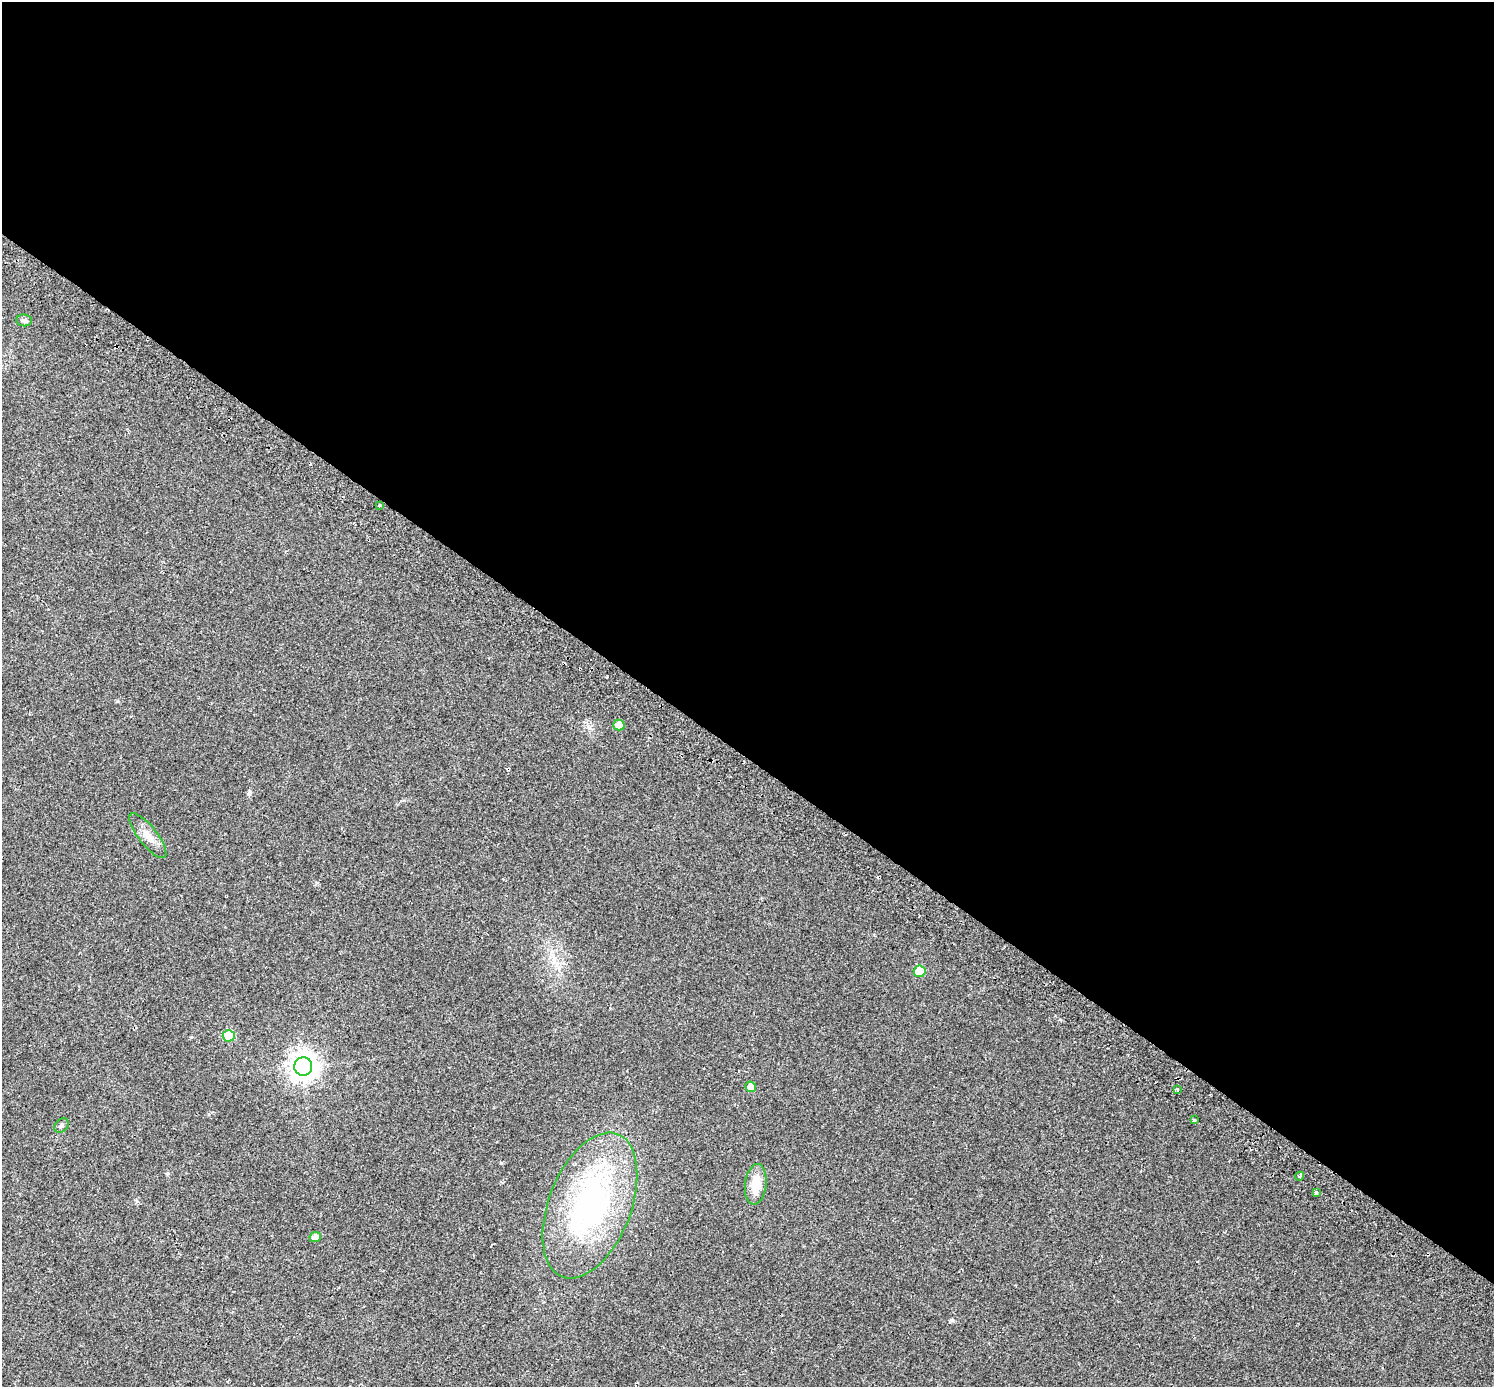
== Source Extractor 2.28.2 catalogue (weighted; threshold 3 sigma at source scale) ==
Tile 3 of 4 x 4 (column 3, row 1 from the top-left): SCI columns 3046-4537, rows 4420-5804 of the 6097 x 6135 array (HDU 1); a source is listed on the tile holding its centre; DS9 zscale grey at full resolution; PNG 1496 x 1389 px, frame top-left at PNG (2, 2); each listed source drawn as its Kron ellipse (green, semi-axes under 4 px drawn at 4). Shown black and unused: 55% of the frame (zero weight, under 2 of 3 exposures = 4% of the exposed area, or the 3 px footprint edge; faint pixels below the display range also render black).
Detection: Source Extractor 2.28.2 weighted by HDU 2 'WHT'; one run over the whole footprint, this tile lists its part. Background 0.0241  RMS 0.01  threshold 0.0453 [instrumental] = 3 sigma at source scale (4.5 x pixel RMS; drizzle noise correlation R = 1.50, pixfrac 1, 0.0396/0.0396 arcsec/px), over >= 5 px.
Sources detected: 17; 1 cosmic-ray / hot-pixel residue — neither listed nor drawn; the other 16 listed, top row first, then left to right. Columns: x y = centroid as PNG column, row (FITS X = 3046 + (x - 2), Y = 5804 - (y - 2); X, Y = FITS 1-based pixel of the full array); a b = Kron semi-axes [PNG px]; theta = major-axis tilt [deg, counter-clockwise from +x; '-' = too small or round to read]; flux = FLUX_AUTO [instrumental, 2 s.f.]
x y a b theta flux
24 320 8 6 -8 2.3
379 505 3 3 - 3.9
619 725 6 5 - 9.8
148 836 27 9 -52 11
920 971 6 6 - 28
229 1036 6 5 - 43
303 1066 9 9 - 1100
751 1087 5 5 - 11
1177 1089 3 3 - 1.2
1195 1120 3 3 - 4.7
61 1126 8 6 45 2.2
1299 1176 4 3 - 1.7
756 1184 20 10 83 19
1316 1193 3 3 - 5.2
590 1205 76 41 69 210
315 1237 5 5 - 6
Unlisted compact peaks at least as high as the median listed source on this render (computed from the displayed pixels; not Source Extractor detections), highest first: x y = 952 1320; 249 793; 501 1163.